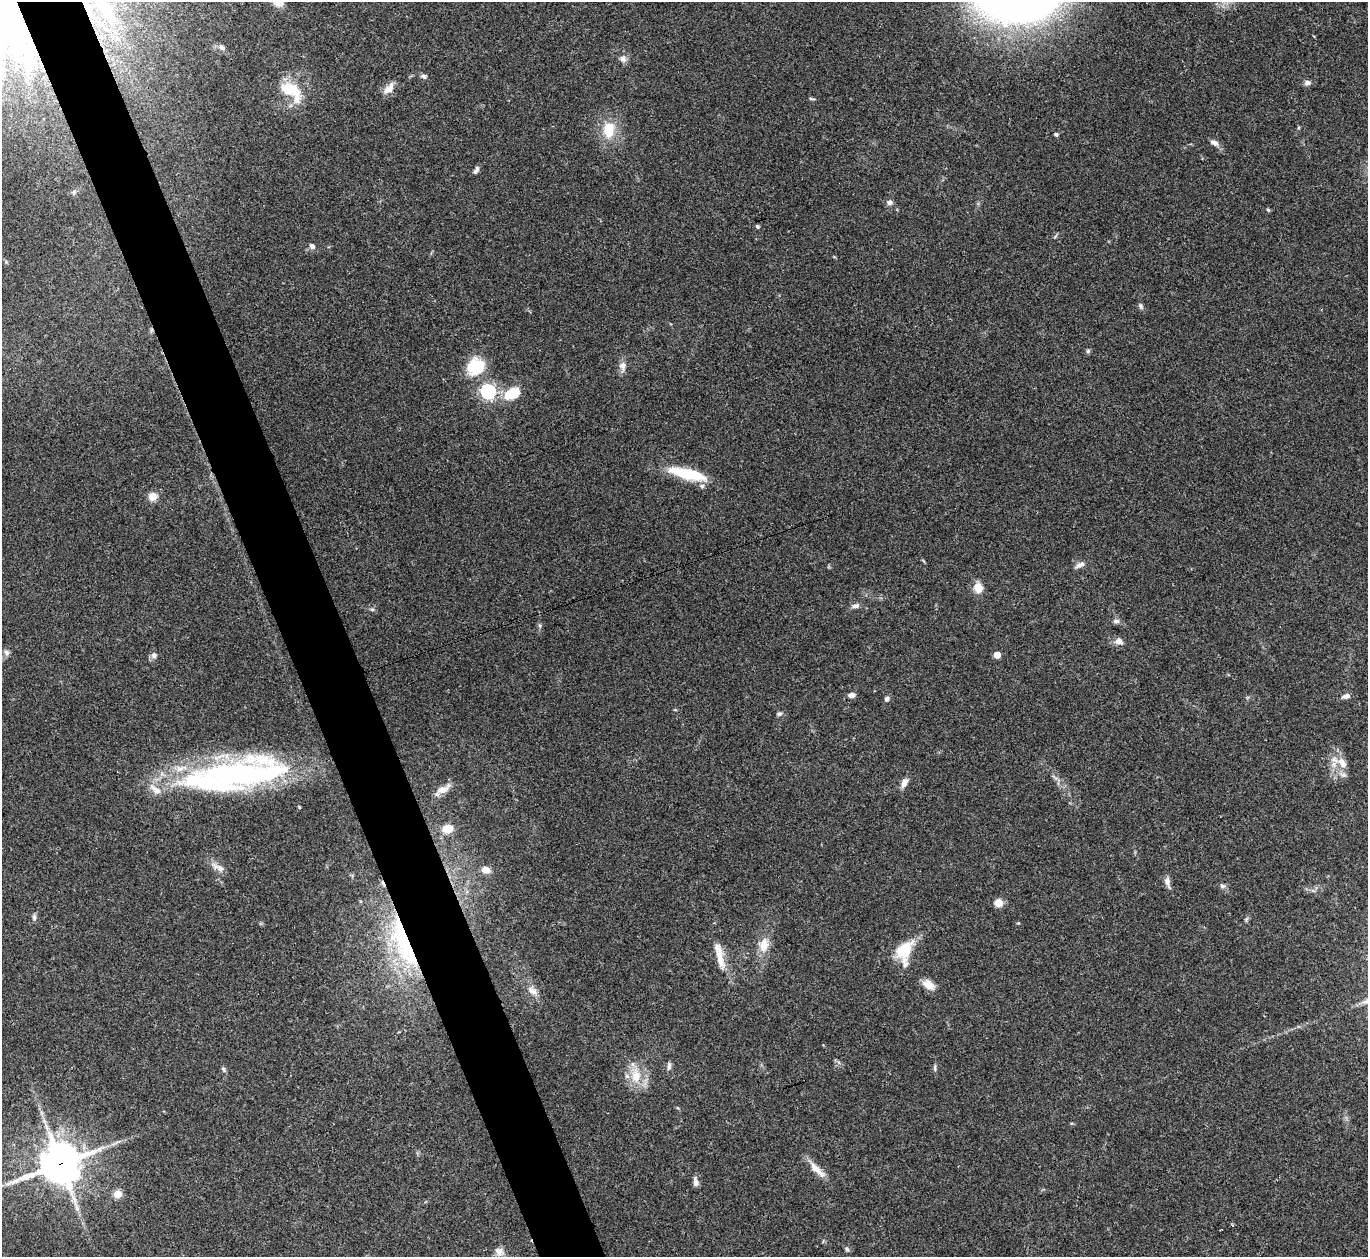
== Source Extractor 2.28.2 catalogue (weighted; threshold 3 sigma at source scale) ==
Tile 11 of 4 x 4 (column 3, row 3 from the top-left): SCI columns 2731-4096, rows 1406-2660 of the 5463 x 5449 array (HDU 1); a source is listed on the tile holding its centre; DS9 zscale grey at full resolution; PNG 1370 x 1259 px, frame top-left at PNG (2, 2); no overlay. Shown black and unused: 5% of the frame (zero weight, under 3 of 4 exposures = <1% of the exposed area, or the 3 px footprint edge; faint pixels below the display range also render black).
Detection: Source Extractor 2.28.2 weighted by HDU 2 'WHT'; one run over the whole footprint, this tile lists its part. Background 0.122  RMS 0.0047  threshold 0.0211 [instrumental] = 3 sigma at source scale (4.5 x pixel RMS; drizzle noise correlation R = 1.50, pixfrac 1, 0.05/0.05 arcsec/px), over >= 5 px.
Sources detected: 77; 2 cosmic-ray / hot-pixel residue — not listed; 6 inside a brighter listed object's ellipse — not listed separately; the other 69 listed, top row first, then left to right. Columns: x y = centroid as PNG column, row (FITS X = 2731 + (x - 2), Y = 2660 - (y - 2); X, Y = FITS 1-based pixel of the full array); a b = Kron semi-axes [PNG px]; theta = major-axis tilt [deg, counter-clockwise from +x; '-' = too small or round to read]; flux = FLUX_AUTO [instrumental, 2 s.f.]
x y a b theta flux
222 47 10 6 -46 1.6
623 59 10 9 - 2.1
424 76 8 5 -18 1.2
1307 83 9 7 5 1.6
389 89 17 8 46 4.1
291 90 34 18 -40 16
812 99 9 3 -9 0.65
609 130 19 14 83 12
1056 134 4 4 - 1
1214 143 11 7 -29 2.3
476 170 10 5 62 1.7
73 192 7 6 - 1.1
890 202 7 6 - 1.6
1268 210 6 3 -44 0.56
757 226 4 4 - 0.95
1055 236 8 3 45 0.63
312 246 7 7 - 1.6
1141 306 9 5 -60 1.2
151 330 8 4 81 0.87
1088 351 6 6 - 0.81
623 366 13 9 -84 2.9
475 367 19 17 30 19
488 391 6 6 - 120
512 394 23 14 21 11
688 474 45 11 -14 21
153 497 10 10 - 4.1
1080 565 13 6 25 2.2
978 588 11 9 -77 5.9
855 606 12 6 9 1.7
372 609 6 4 -18 0.7
1116 621 8 6 9 1.4
1119 641 11 8 -23 2.7
7 652 8 7 - 1.5
154 655 9 8 - 1.8
997 655 5 4 - 7.7
851 695 8 6 8 2
1346 696 10 6 18 2.1
886 699 7 5 62 1.3
779 714 7 5 22 1
1342 763 16 10 -46 5.6
240 774 114 28 2 130
904 783 12 7 64 3
443 789 18 8 29 4.8
299 807 5 3 - 0.45
448 828 12 9 1 6.5
215 866 12 7 -40 2.6
486 870 8 7 - 3.9
1167 882 14 7 -74 2.4
1222 886 9 6 -20 1.4
998 903 10 9 - 3.4
34 917 8 5 -81 1.1
1246 919 6 5 - 0.8
1018 923 4 4 - 0.41
403 943 82 23 -68 61
764 945 15 10 81 7.3
904 950 24 16 47 15
720 956 41 9 -76 8.8
929 985 15 9 -32 4.9
532 991 14 9 -43 3.5
669 1066 10 6 84 1.6
935 1067 11 4 90 0.95
223 1069 8 5 -60 0.94
636 1076 23 14 -87 11
60 1164 14 13 - 1300
817 1170 30 8 -45 5.4
696 1182 11 6 -79 2.2
117 1194 5 5 - 17
847 1249 6 5 - 0.89
499 1251 11 10 - 2.8
Overlapping masked pixels (flux is a lower limit): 3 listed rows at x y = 151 330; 403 943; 60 1164